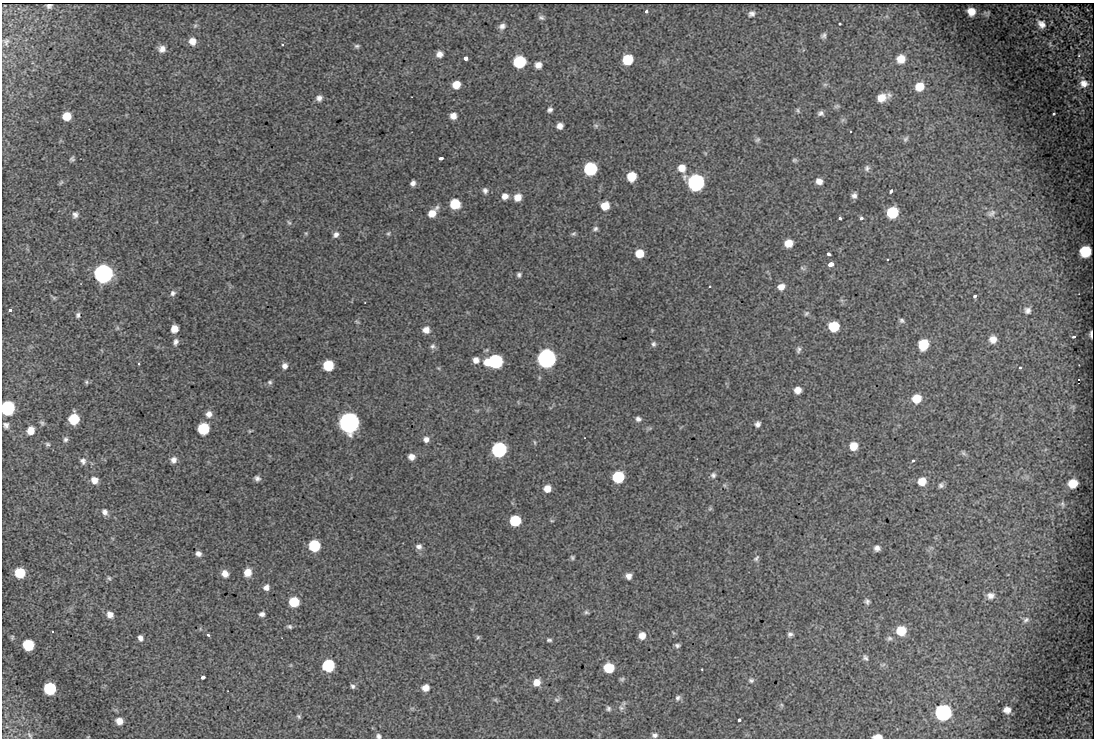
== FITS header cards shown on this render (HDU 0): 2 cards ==
NAXIS1  =                 1092
NAXIS2  =                  736

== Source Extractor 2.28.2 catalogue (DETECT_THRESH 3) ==
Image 1092 x 736 px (HDU 0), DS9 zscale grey, 1 PNG px = 1 image px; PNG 1096 x 740 px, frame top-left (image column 1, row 736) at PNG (2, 3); no overlay
Background 506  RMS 10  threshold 31.3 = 3 sigma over >= 5 px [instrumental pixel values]
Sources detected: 210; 1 with non-positive FLUX_AUTO (blend fragments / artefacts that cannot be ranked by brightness) is not listed; the other 209 listed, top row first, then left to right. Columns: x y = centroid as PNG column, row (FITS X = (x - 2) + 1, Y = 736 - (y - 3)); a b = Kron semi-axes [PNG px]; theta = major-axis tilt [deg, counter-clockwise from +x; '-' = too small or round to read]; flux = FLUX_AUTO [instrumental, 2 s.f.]
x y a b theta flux
646 12 3 3 - 2900
971 12 7 7 - 6900
752 14 8 6 25 2700
541 17 8 6 -5 1900
840 24 3 3 - 4400
1041 24 9 7 -50 4700
195 26 5 5 - 1200
502 26 8 7 - 3000
823 36 7 6 - 2000
192 41 8 7 - 5600
6 42 8 6 57 1600
282 45 3 3 - 530
357 46 7 5 7 1400
162 49 8 7 - 4300
439 54 7 7 - 4000
1079 55 5 4 - 750
466 58 4 3 - 13000
901 59 10 9 - 7900
628 60 8 7 - 24000
519 62 8 8 - 57000
538 65 7 6 - 4500
1084 83 7 6 - 4700
825 84 7 4 1 1300
456 85 7 6 - 9000
920 86 9 8 - 9500
319 98 7 7 - 3100
882 98 10 8 22 8500
837 106 8 5 10 1500
550 110 5 5 - 2000
798 110 7 4 -55 1200
821 113 7 6 - 2300
1054 114 3 3 - 1300
67 116 7 7 - 11000
453 116 7 7 - 4700
560 126 6 6 - 3900
596 126 8 5 -18 1500
851 132 3 3 - 830
905 139 8 6 51 1700
757 140 7 6 - 1500
441 158 4 3 - 2700
72 159 5 4 - 1500
794 160 6 5 - 1200
682 168 8 8 - 7100
867 168 9 7 81 2400
590 169 8 8 - 77000
632 177 7 7 - 18000
819 181 7 6 - 4200
61 182 7 4 54 1100
696 182 9 8 - 250000
413 183 5 4 - 2700
485 191 8 7 - 2400
891 191 4 3 - 1900
505 196 7 7 - 4600
854 196 6 6 - 2600
518 197 8 7 - 7700
455 204 7 7 - 26000
605 206 8 7 - 11000
892 212 8 8 - 34000
432 213 11 6 48 9100
991 213 11 7 27 2700
75 215 9 7 78 2800
840 218 4 3 - 1700
861 218 4 4 - 1700
289 223 7 4 -53 1100
595 229 7 6 - 1800
306 233 5 4 - 830
388 233 6 4 87 1000
336 234 7 6 - 2800
573 234 8 5 28 1300
788 243 7 7 - 9400
1085 251 9 8 - 22000
639 254 7 6 - 12000
828 254 4 3 - 3900
830 264 4 4 - 16000
802 268 9 4 -27 1300
103 274 8 8 - 450000
519 275 5 5 - 1600
710 287 3 3 - 970
781 287 8 7 - 5300
173 293 8 7 - 2300
975 296 3 3 - 1900
54 297 8 4 -33 1100
10 310 3 3 - 7600
1027 310 9 9 - 3500
806 313 8 6 46 1600
78 315 6 5 - 1700
902 321 7 6 - 1700
357 322 7 3 -36 900
833 326 8 7 - 26000
117 328 6 5 - 1100
174 329 6 6 - 7500
426 330 7 7 - 4900
1091 334 7 2 89 2200
1074 337 3 3 - 1300
993 339 9 8 - 5400
176 342 8 6 68 2600
654 344 8 6 75 1900
923 344 9 8 - 21000
433 346 7 7 - 2000
798 350 10 6 79 2000
546 358 8 8 - 500000
476 360 6 6 - 4200
495 361 10 7 6 120000
139 364 3 3 - 660
328 365 7 7 - 31000
285 366 7 6 - 3200
438 368 6 3 -18 680
1020 368 3 3 - 1400
1079 380 3 3 - 8000
86 382 6 5 - 1100
270 382 6 6 - 1400
798 390 7 7 - 5800
916 399 8 8 - 11000
1073 406 7 4 0 1300
7 408 8 8 - 110000
209 414 9 8 - 4300
74 419 8 7 - 27000
638 419 7 6 - 2400
42 423 7 5 -45 1400
349 423 8 8 - 780000
757 424 6 5 - 2700
6 425 8 6 -60 2400
203 429 7 7 - 44000
31 430 7 7 - 7700
250 431 4 4 - 730
66 439 7 6 - 1700
426 439 7 7 - 3300
535 442 6 3 -81 820
47 444 6 5 - 1300
853 446 8 8 - 9300
499 450 8 8 - 160000
963 453 8 5 -37 1500
411 457 7 6 - 4500
173 460 8 7 - 3600
83 461 9 8 - 2800
913 461 3 3 - 1200
713 475 8 7 - 2300
618 477 8 7 - 47000
257 478 6 5 - 2300
94 480 8 7 - 5900
922 481 9 9 - 8700
1073 483 8 7 - 9300
724 485 5 5 - 1000
941 485 7 6 - 2000
547 489 7 7 - 7600
1062 504 9 6 -75 1800
710 509 7 5 68 1200
105 512 9 7 -63 3200
515 521 7 7 - 37000
552 521 6 4 -1 820
314 546 7 7 - 45000
419 547 8 7 - 3100
877 548 6 6 - 3000
198 554 6 5 - 2800
572 557 5 5 - 1300
756 558 9 5 54 1600
248 572 8 7 - 8200
20 573 8 7 - 23000
225 574 8 7 - 5100
629 576 6 6 - 3800
109 578 7 6 - 1500
266 587 7 7 - 3400
991 596 10 8 4 4000
867 601 7 6 - 1800
294 602 7 7 - 25000
586 612 7 5 -15 1400
262 614 6 5 - 2400
110 615 9 7 -52 4300
1026 620 10 8 35 3200
289 626 7 6 - 1600
901 631 9 9 - 17000
53 632 3 3 - 4600
790 634 7 6 - 2100
208 635 3 3 - 1900
642 636 6 6 - 5900
12 637 7 5 -78 1200
478 637 6 5 - 1100
140 638 7 6 - 2600
889 638 8 7 - 2000
549 640 7 4 -5 1300
28 645 8 7 - 33000
677 645 6 4 2 1700
865 658 9 7 -51 2100
883 665 9 3 14 1200
328 666 7 7 - 65000
609 668 7 7 - 25000
702 669 2 2 - 450
203 677 4 3 - 4100
622 679 6 5 - 1300
751 680 8 6 -1 1900
536 682 7 7 - 6700
353 686 6 4 -57 1600
50 688 8 7 - 53000
425 688 7 6 - 5400
678 698 8 6 43 2100
495 700 6 4 18 930
557 700 7 5 -1 1400
781 705 6 5 - 1300
608 708 6 6 - 1500
621 708 8 7 - 2200
1007 710 7 6 - 4100
943 712 9 9 - 160000
299 716 7 4 -51 1200
739 720 4 3 - 3400
119 721 6 6 - 5500
30 735 9 4 -56 1300
655 735 7 6 - 2200
378 736 5 5 - 1600
877 737 8 4 2 6700
At the frame edge (FLAGS 8, measured only in part): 3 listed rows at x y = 7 408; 378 736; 877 737
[1 non-positive-flux detection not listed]